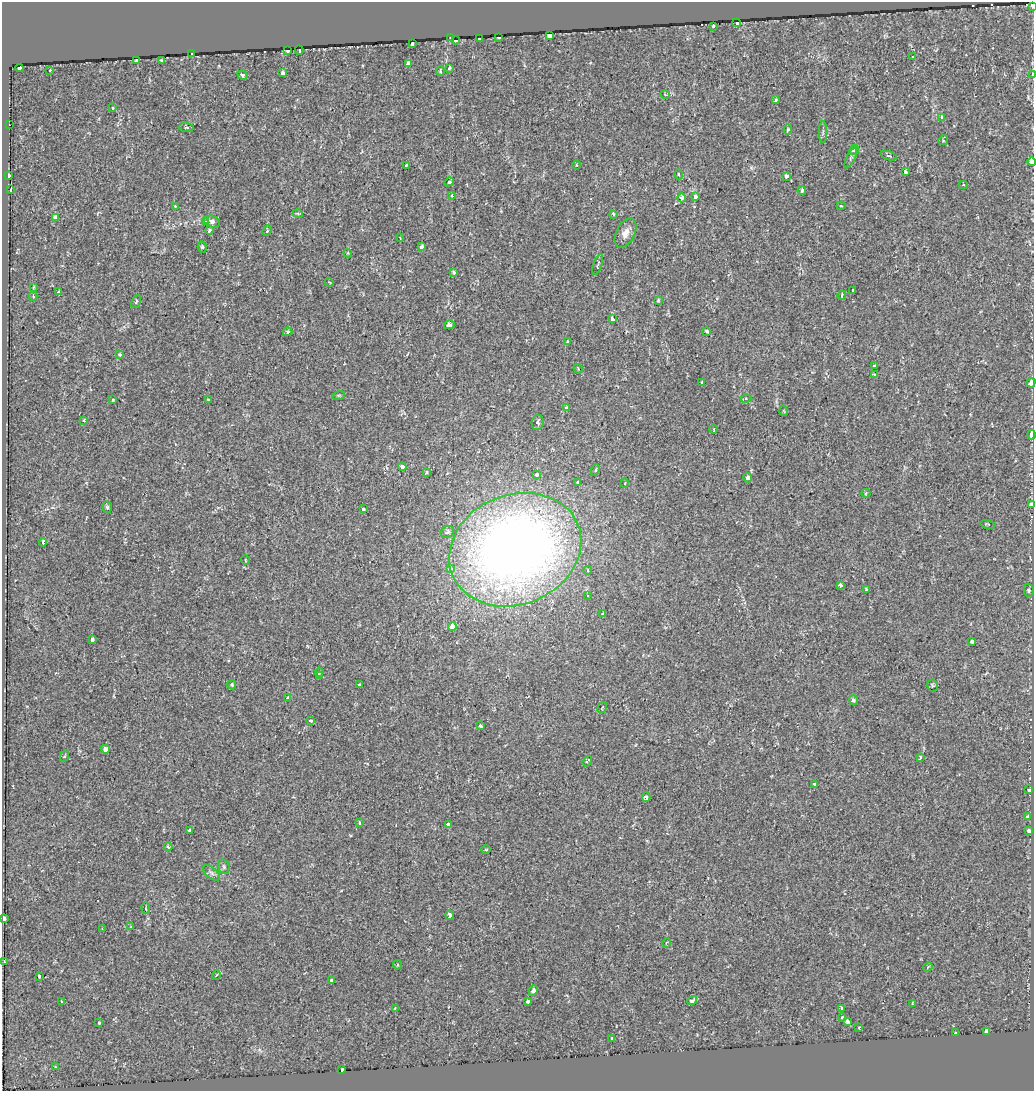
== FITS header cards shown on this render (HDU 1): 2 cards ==
NAXIS1  =                 1032
NAXIS2  =                 1089

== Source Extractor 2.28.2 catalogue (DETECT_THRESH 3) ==
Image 1032 x 1089 px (HDU 1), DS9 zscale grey, 1 PNG px = 1 image px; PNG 1036 x 1093 px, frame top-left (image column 1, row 1089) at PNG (2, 2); each listed source drawn as its Kron ellipse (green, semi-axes under 4 px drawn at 4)
Background 0.0189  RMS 0.006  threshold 0.0181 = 3 sigma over >= 5 px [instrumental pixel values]
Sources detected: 174; all 174 listed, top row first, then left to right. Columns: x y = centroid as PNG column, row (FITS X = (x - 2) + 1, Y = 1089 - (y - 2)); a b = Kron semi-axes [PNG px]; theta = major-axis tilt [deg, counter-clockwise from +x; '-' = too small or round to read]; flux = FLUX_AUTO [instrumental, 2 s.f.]
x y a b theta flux
1032 6 4 3 - 1.8
736 23 4 3 - 71
713 26 3 3 - 1.9
550 35 4 3 - 6.8
450 37 3 3 - 1.2
479 38 3 3 - 5.2
499 38 3 3 - 0.57
456 40 4 3 - 17
412 44 3 3 - 2.7
287 50 3 3 - 12
299 50 4 3 - 7.3
192 53 3 2 - 0.49
912 57 3 3 - 0.65
161 60 3 3 - 0.44
136 61 3 3 - 0.88
408 64 4 4 - 2.3
19 68 4 3 - 14
449 68 4 3 - 1
50 70 3 2 - 0.34
440 71 5 3 - 0.65
282 73 4 3 - 3.8
242 75 5 4 - 1.1
1032 75 3 2 - 3.5
665 94 4 3 - 0.32
776 100 3 3 - 0.62
112 108 3 3 - 1.7
941 117 4 3 - 2.6
9 125 2 2 - 0.49
186 127 7 4 -5 0.74
788 130 5 4 - 0.68
823 132 11 2 90 0.72
943 140 5 4 - 0.6
854 150 5 4 - 0.74
889 156 8 3 -20 0.78
851 158 11 4 65 0.74
1032 162 4 3 - 6.5
406 165 3 2 - 0.39
576 165 5 3 - 0.39
905 172 4 3 - 2.9
679 174 5 3 - 0.39
9 175 3 3 - 6.9
786 176 4 3 - 1.7
449 182 5 3 - 1.6
963 185 4 3 - 0.51
11 190 4 2 - 0.43
802 191 4 3 - 1
452 195 3 3 - 0.84
695 197 4 3 - 3.7
682 198 4 4 - 2.3
175 206 3 2 - 0.98
841 206 4 4 - 0.43
298 214 5 3 - 0.33
613 214 3 3 - 1.1
55 217 3 3 - 2.9
212 221 8 5 -20 1.8
206 222 3 3 - 0.98
210 230 4 3 - 1.3
267 231 5 3 - 0.44
625 233 16 9 64 3.1
400 238 4 3 - 0.26
202 247 5 4 - 0.81
421 247 3 3 - 2.3
348 253 4 3 - 0.44
598 264 11 2 71 0.49
454 272 4 3 - 1.7
329 282 4 3 - 0.38
33 287 3 2 - 0.33
852 290 3 2 - 0.47
59 292 4 3 - 0.98
842 295 5 3 - 0.59
33 296 4 3 - 0.51
658 300 3 2 - 0.42
136 302 7 4 64 0.56
612 319 4 3 - 4.1
449 325 5 4 - 3.7
707 331 3 3 - 2
288 332 5 4 - 0.57
568 342 3 3 - 0.49
120 355 4 4 - 0.79
874 365 3 2 - 0.81
578 369 5 3 - 0.34
874 375 3 3 - 1.1
702 383 3 3 - 0.62
1031 383 5 3 - 9.7
339 395 6 4 18 0.52
746 399 5 3 - 0.47
112 400 3 3 - 0.67
208 400 3 3 - 0.37
566 407 4 4 - 1.1
784 411 5 3 - 0.3
84 421 3 2 - 0.38
538 422 7 6 - 1.4
714 429 4 3 - 0.3
1031 435 4 3 - 16
402 467 4 4 - 3.2
595 470 6 4 62 0.54
427 472 4 4 - 0.91
536 475 4 3 - 1.9
748 478 4 4 - 1.6
578 482 3 3 - 4.1
625 483 5 3 - 0.29
866 493 4 3 - 0.69
1031 504 3 3 - 43
107 507 6 4 -71 0.78
363 509 3 3 - 1.7
988 524 7 3 -12 0.35
447 532 7 5 35 0.98
43 542 4 3 - 1.6
515 550 68 55 22 420
245 560 5 3 - 0.27
450 568 3 3 - 3.6
588 570 4 3 - 0.73
840 585 4 3 - 2.1
866 590 4 3 - 0.87
1029 590 6 5 - 0.99
588 595 3 2 - 0.62
603 614 3 3 - 0.78
452 626 4 4 - 13
92 640 4 3 - 2.4
972 641 4 3 - 1.6
319 672 4 3 - 0.88
320 676 3 2 - 1.5
232 685 5 4 - 0.57
359 685 3 3 - 0.75
932 685 6 5 - 0.66
287 698 3 3 - 1.2
853 700 5 4 - 0.76
602 707 6 3 59 0.33
311 721 3 3 - 1.2
480 726 4 3 - 0.81
105 749 4 4 - 5.6
64 756 6 3 64 0.35
920 757 3 3 - 0.63
587 761 6 3 54 0.6
815 784 3 3 - 2
1029 790 3 3 - 5.3
646 797 4 4 - 1.3
1028 817 3 3 - 5.7
359 823 3 3 - 0.99
448 825 4 3 - 6.9
190 830 4 3 - 3.9
1029 830 4 3 - 13
168 847 4 3 - 0.63
486 850 5 3 - 0.35
224 867 7 5 -76 0.93
212 873 10 5 -43 1.3
146 908 6 3 -82 0.47
450 915 5 3 - 2.9
3 919 4 3 - 33
131 927 3 3 - 0.49
103 928 4 2 - 0.28
666 943 5 3 - 0.32
4 962 3 2 - 0.35
397 965 4 3 - 0.44
928 967 5 2 - 0.25
216 975 5 3 - 0.42
39 976 3 3 - 2.8
331 981 4 3 - 1.1
533 991 5 4 - 1.5
692 1000 5 4 - 2
528 1001 3 3 - 1.3
62 1002 3 2 - 0.21
912 1003 4 2 - 0.36
841 1008 3 2 - 0.97
395 1009 3 3 - 0.48
842 1017 4 4 - 0.65
847 1021 4 3 - 1.9
99 1022 3 3 - 0.88
859 1027 3 2 - 0.37
987 1031 4 3 - 26
955 1033 3 2 - 0.78
612 1038 3 3 - 0.74
55 1067 3 2 - 0.4
342 1070 4 3 - 4.3
At the frame edge (FLAGS 8, measured only in part): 7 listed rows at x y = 1032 6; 1032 75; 1032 162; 1031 383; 1031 435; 1031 504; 3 919